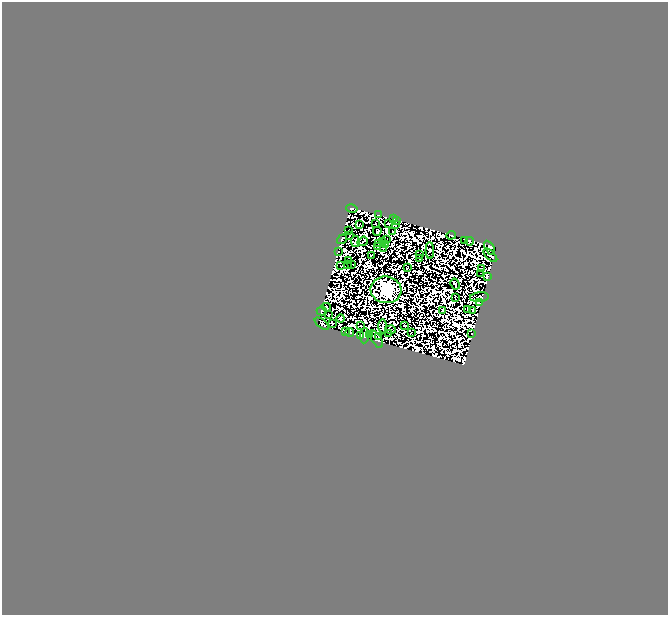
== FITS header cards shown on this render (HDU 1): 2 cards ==
NAXIS1  =                  666
NAXIS2  =                  613

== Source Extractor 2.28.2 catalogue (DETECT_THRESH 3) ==
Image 666 x 613 px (HDU 1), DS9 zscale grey, 1 PNG px = 1 image px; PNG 670 x 617 px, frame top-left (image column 1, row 613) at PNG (2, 2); each listed source drawn as its Kron ellipse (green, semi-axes under 4 px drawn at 4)
Background 0.0297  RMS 1.0e-05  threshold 3.02e-05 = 3 sigma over >= 5 px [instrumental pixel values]
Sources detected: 187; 120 with non-positive FLUX_AUTO (blend fragments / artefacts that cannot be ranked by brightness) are neither listed nor drawn; the other 67 listed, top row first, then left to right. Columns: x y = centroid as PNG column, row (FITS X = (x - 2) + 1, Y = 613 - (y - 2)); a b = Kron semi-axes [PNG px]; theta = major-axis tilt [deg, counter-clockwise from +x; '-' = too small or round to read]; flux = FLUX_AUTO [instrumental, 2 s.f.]
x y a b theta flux
352 209 6 3 -13 0.56
378 215 3 2 - 0.52
393 219 3 2 - 0.8
397 221 4 2 - 0.31
375 223 2 2 - 0.22
389 223 3 2 - 1.5
395 224 4 2 - 0.33
360 225 2 2 - 0.86
348 230 2 2 - 1.7
377 231 4 3 - 2.3
392 232 3 2 - 0.75
451 235 5 4 - 1
350 236 3 2 - 2.8
342 239 5 3 - 0.76
386 240 2 2 - 1.4
464 240 2 2 - 0.49
355 241 6 4 -85 0.37
363 241 5 2 - 1.5
470 241 4 3 - 0.74
382 242 2 2 - 0.83
378 243 2 2 - 0.12
386 244 4 2 - 0.92
378 247 2 2 - 0.88
383 248 3 2 - 1.5
490 248 8 4 -59 3.7
430 250 8 3 -89 2.4
338 251 2 2 - 0.67
372 255 3 2 - 1.8
419 255 2 2 - 0.34
490 255 8 3 -44 1
420 258 3 2 - 0.52
348 260 3 2 - 0.63
347 264 2 2 - 1.7
351 264 2 2 - 0.6
341 266 4 2 - 0.56
407 268 2 2 - 1.1
482 269 2 2 - 0.71
481 274 4 2 - 1.1
487 277 4 3 - 2.4
455 284 6 2 -61 3.2
386 290 15 13 -7 1900
455 297 3 2 - 1.6
479 297 9 5 6 0.093
479 303 4 2 - 1.1
326 307 4 2 - 0.98
468 309 3 2 - 1.3
443 310 4 2 - 1.6
472 310 3 2 - 2.5
322 311 5 4 - 4.5
328 315 3 2 - 1.9
341 318 4 4 - 1.5
332 323 4 3 - 1.5
322 324 8 4 -37 1.6
405 325 3 2 - 0.32
360 326 3 2 - 0.51
382 326 7 3 89 1.3
390 330 5 2 - 0.046
345 332 3 2 - 2
350 332 4 3 - 3.7
411 332 2 2 - 1.1
389 334 2 2 - 0.49
472 334 3 2 - 0.2
369 335 3 2 - 0.79
360 336 3 2 - 0.92
364 336 8 2 86 1.6
379 337 3 2 - 0.83
376 339 9 5 -60 0.77
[120 non-positive-flux detections neither listed nor drawn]